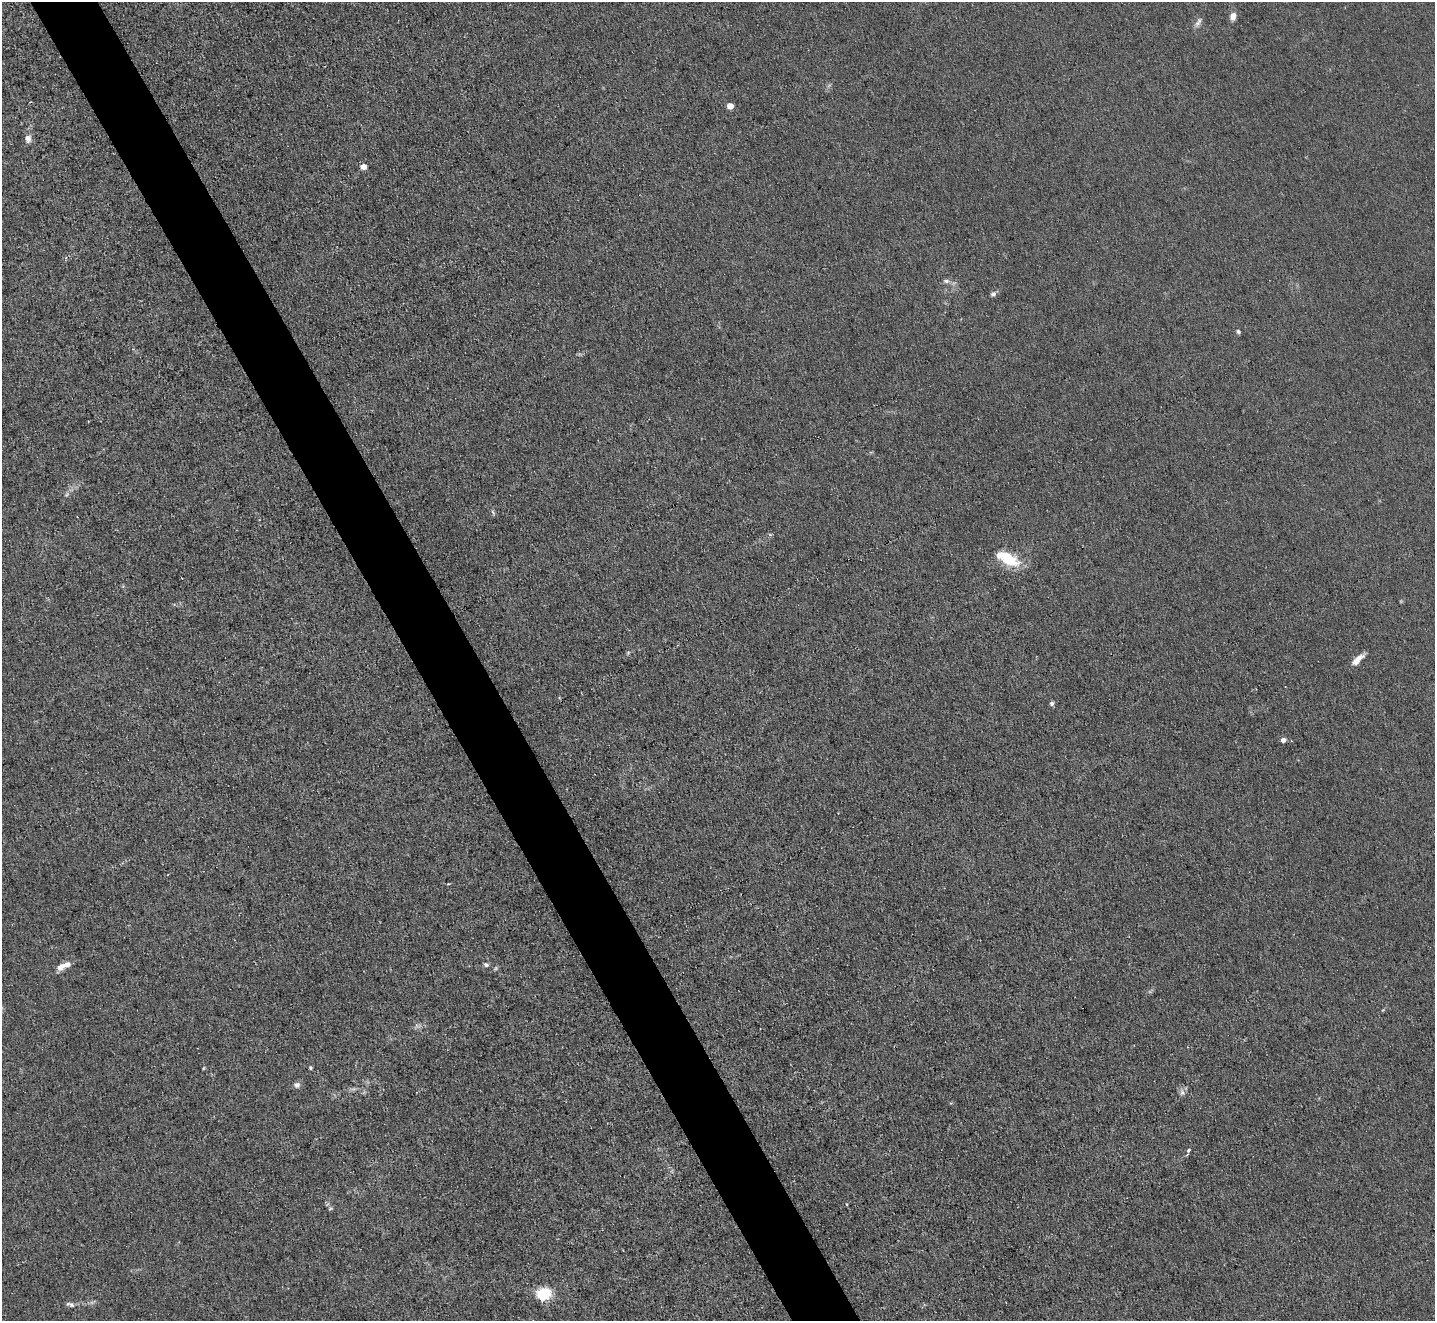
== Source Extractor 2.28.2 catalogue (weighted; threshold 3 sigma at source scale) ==
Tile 11 of 4 x 4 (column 3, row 3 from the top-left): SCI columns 2865-4297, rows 1472-2790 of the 5729 x 5718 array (HDU 1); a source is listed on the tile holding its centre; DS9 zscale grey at full resolution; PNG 1437 x 1323 px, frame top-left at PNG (2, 2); no overlay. Shown black and unused: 5% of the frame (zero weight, under 3 of 4 exposures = <1% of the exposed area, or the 3 px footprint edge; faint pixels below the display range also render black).
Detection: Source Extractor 2.28.2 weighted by HDU 2 'WHT'; one run over the whole footprint, this tile lists its part. Background 0.0461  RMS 0.007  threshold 0.0315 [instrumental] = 3 sigma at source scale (4.5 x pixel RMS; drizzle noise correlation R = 1.50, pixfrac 1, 0.05/0.05 arcsec/px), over >= 5 px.
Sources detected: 27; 2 inside a brighter listed object's ellipse — not listed separately; the other 25 listed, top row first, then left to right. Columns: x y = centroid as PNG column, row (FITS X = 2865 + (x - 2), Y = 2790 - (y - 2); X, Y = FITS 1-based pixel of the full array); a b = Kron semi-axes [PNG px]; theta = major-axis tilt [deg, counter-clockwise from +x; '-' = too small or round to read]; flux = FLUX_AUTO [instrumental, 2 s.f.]
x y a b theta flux
1233 16 9 7 75 4.2
1197 23 9 7 37 2.8
730 106 5 5 - 6.3
28 139 10 8 -82 3.6
363 166 4 4 - 8.7
946 281 9 6 -6 2.3
993 294 7 5 27 1.9
1238 332 6 5 - 1.2
67 494 6 4 20 1.1
493 512 9 4 -63 1.3
1009 559 24 14 -30 23
628 653 6 4 47 0.99
1357 660 16 6 43 6.4
1052 703 5 5 - 1.8
1283 740 5 4 - 4.4
486 965 7 5 -15 1.7
61 967 9 7 33 5
204 1068 5 3 - 0.71
311 1068 5 4 - 0.9
297 1085 9 7 1 2.5
1182 1093 7 6 - 2.2
1188 1150 6 4 30 1.1
330 1209 6 4 20 0.9
544 1294 13 10 10 26
71 1305 8 6 -54 2